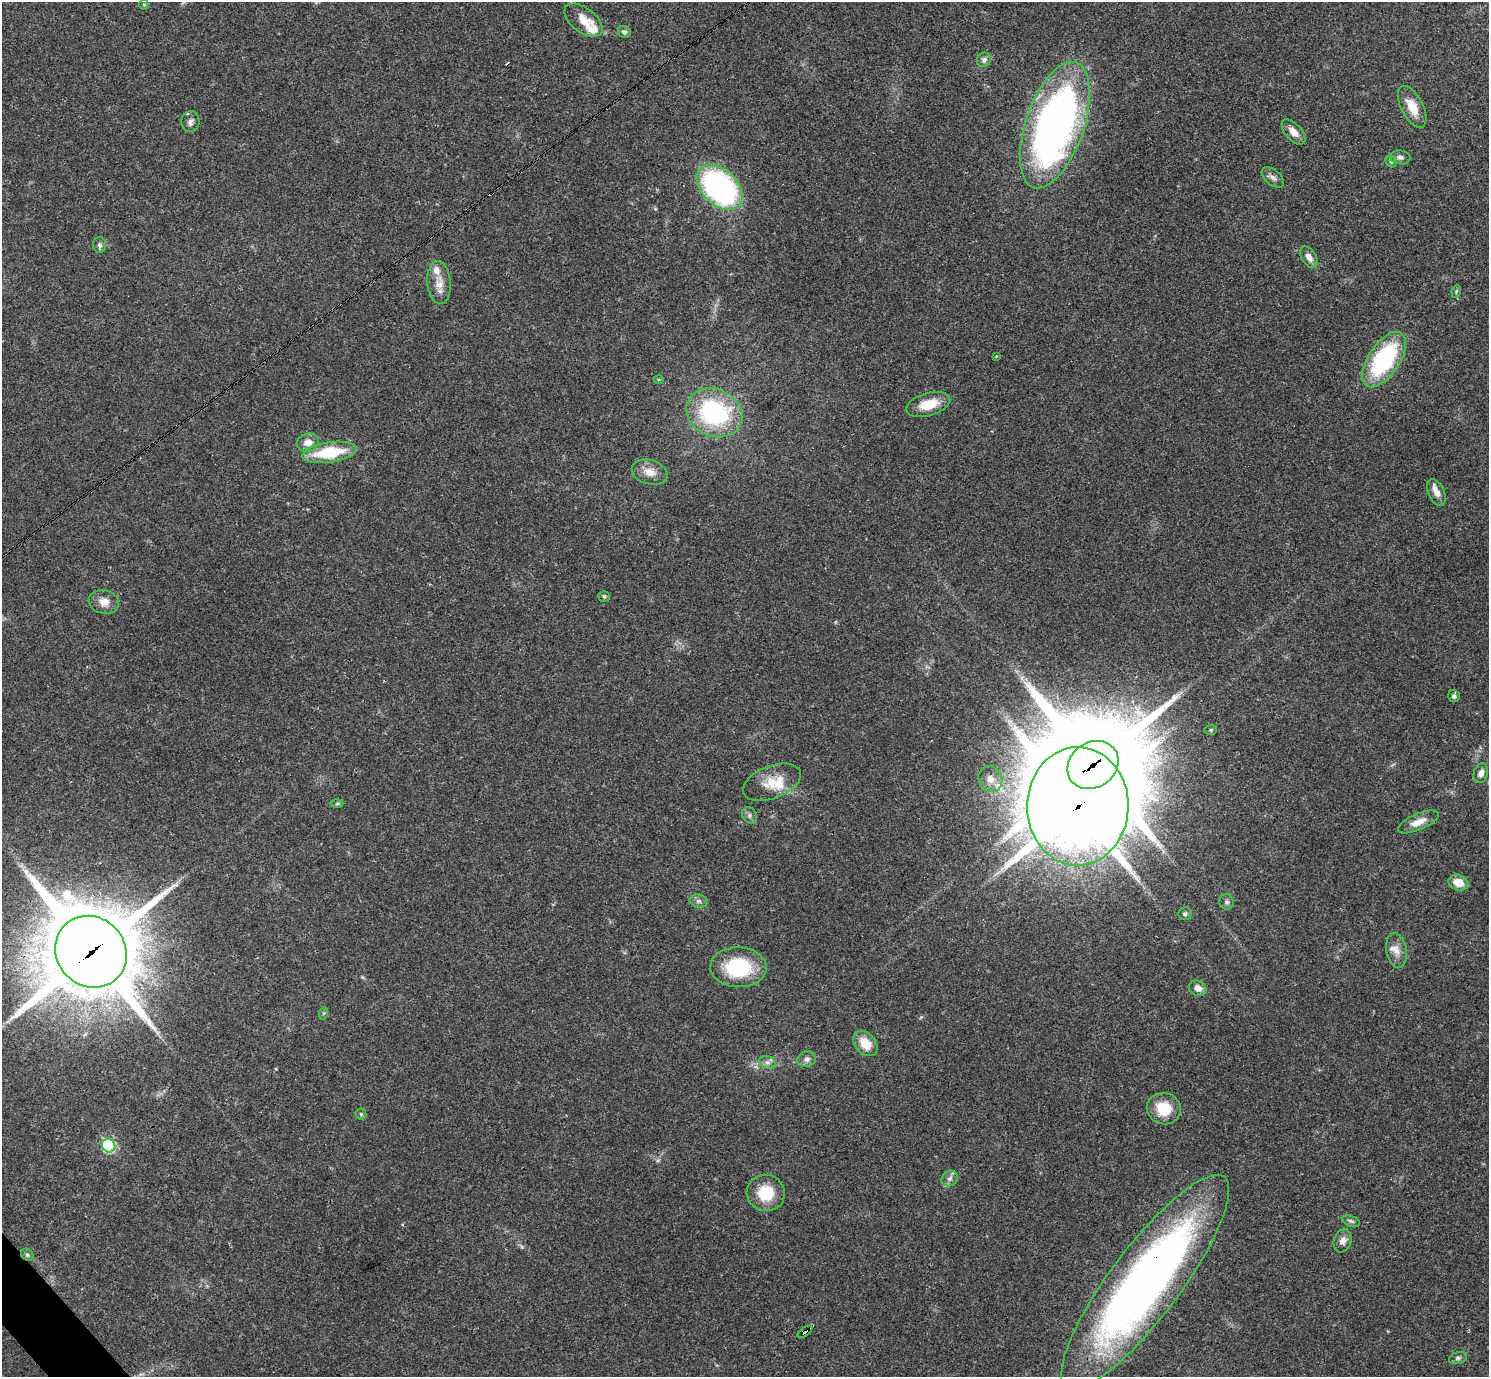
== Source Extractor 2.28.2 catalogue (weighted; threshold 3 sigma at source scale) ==
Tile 7 of 4 x 4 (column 3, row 2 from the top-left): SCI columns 2976-4462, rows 2905-4279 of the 5953 x 5950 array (HDU 1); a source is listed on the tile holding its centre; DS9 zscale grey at full resolution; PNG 1491 x 1379 px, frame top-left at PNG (2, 2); each listed source drawn as its Kron ellipse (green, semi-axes under 4 px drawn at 4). Shown black and unused: <1% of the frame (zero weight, under 3 of 4 exposures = <1% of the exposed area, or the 3 px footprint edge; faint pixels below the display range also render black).
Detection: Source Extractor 2.28.2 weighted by HDU 2 'WHT'; one run over the whole footprint, this tile lists its part. Background 0.0361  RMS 0.0026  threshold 0.0118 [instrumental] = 3 sigma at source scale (4.5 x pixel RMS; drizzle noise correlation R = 1.50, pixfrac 1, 0.05/0.05 arcsec/px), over >= 5 px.
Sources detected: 69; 1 too faint to see at this stretch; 2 cosmic-ray / hot-pixel residue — neither listed nor drawn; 6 inside a brighter listed object's ellipse — not listed separately; the other 60 listed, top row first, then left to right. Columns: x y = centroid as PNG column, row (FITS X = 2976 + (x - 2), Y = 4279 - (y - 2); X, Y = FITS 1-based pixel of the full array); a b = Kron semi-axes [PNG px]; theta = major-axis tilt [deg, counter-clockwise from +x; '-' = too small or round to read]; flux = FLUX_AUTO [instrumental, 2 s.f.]
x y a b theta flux
144 4 5 4 - 0.42
584 20 22 12 -37 4.6
624 32 6 6 - 0.65
984 60 7 7 - 0.91
1412 107 23 11 -63 4.8
190 122 11 9 79 1.2
1055 125 66 29 71 150
1293 132 15 8 -49 2.7
1400 157 10 7 -8 0.97
1391 162 6 5 - 0.41
1273 178 13 7 -40 1.3
720 187 27 17 -44 60
100 245 8 6 -87 0.75
1309 257 12 7 -59 1.7
439 283 21 12 -85 3.5
1456 292 6 4 80 0.38
996 356 4 3 - 0.33
1384 359 32 15 56 31
659 379 5 3 - 0.31
928 404 23 11 16 6.3
714 413 29 23 -24 34
308 443 11 9 14 2.5
329 452 27 10 8 13
650 472 18 12 -17 3.2
1436 493 14 8 -66 2
604 596 6 5 - 0.59
104 602 15 11 -14 2.7
1454 696 6 6 - 0.63
1211 730 6 5 - 0.44
1093 765 27 22 35 4300
1481 773 10 7 73 1.5
990 779 13 11 -60 2.8
772 782 30 16 21 6.3
337 804 6 4 2 0.38
1078 806 59 51 89 3200
750 815 8 6 -56 0.83
1418 822 22 8 23 3
1458 883 10 7 -19 3.5
698 901 9 6 -13 0.93
1227 902 8 7 - 0.72
1185 914 6 6 - 0.63
1396 951 17 10 -79 2.4
91 952 37 34 -46 3300
738 967 28 20 -2 18
1198 988 9 7 -24 1.8
324 1013 6 4 71 0.34
865 1044 14 10 -48 4.7
807 1059 9 8 - 1.2
767 1062 9 6 -17 0.94
1164 1109 17 15 -20 7
361 1114 5 5 - 0.4
109 1146 7 6 - 26
950 1178 8 7 - 1.1
766 1193 19 18 - 8.1
1351 1221 9 5 -19 0.59
1343 1241 12 8 70 1.7
27 1255 7 5 -44 0.53
1145 1282 132 35 53 190
805 1332 8 3 37 5.4
1458 1358 9 5 15 0.69
Overlapping masked pixels (flux is a lower limit): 5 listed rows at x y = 1093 765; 1078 806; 91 952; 1145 1282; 805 1332